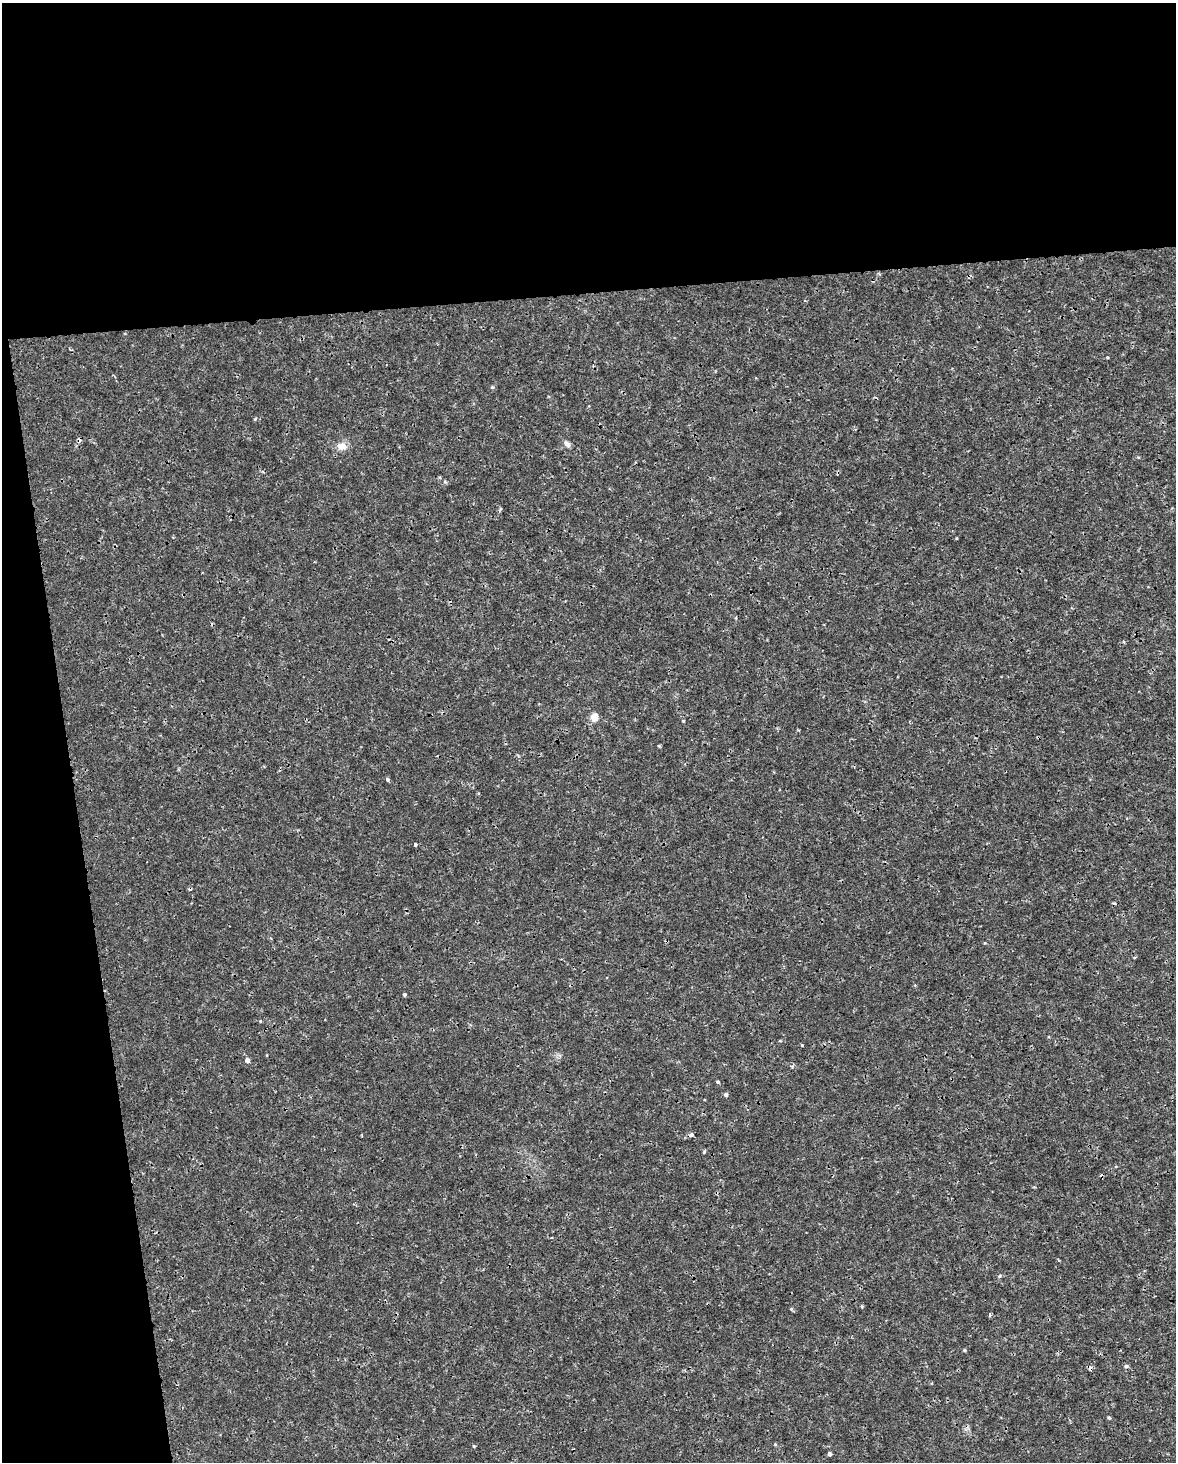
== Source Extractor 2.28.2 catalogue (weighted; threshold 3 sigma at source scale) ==
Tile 1 of 4 x 3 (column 1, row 1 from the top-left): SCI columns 1-1174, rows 2979-4438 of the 4694 x 4454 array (HDU 1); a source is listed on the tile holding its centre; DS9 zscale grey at full resolution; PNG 1178 x 1464 px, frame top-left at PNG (2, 3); no overlay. Shown black and unused: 26% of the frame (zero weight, under 3 of 4 exposures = <1% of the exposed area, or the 3 px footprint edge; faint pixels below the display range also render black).
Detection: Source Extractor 2.28.2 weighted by HDU 2 'WHT'; one run over the whole footprint, this tile lists its part. Background 5.86e-04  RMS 8.8e-04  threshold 0.00397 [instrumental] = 3 sigma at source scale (4.5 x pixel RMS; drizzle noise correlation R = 1.50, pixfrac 1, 0.0396/0.0396 arcsec/px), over >= 5 px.
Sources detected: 28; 4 cosmic-ray / hot-pixel residue — not listed; the other 24 listed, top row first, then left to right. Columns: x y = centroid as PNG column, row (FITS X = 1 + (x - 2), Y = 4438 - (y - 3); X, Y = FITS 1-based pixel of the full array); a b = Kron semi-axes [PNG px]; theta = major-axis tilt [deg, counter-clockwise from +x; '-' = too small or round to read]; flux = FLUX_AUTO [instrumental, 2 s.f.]
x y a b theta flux
492 387 6 3 -71 0.096
255 419 5 4 - 0.093
567 444 9 6 -43 0.32
342 446 12 9 -2 0.8
445 482 6 4 -42 0.12
594 717 9 8 - 0.81
683 721 4 3 - 0.074
387 779 5 4 - 0.19
415 845 3 3 - 0.33
404 995 4 4 - 0.13
802 1045 3 3 - 0.11
247 1060 6 5 - 0.28
718 1082 4 4 - 0.11
726 1095 5 5 - 0.17
691 1135 6 5 - 0.18
704 1152 5 3 - 0.096
999 1276 5 4 - 0.12
862 1306 5 3 - 0.083
791 1309 4 4 - 0.096
964 1350 4 4 - 0.097
1126 1366 6 5 - 0.16
1109 1418 5 4 - 0.11
474 1446 4 3 - 0.083
829 1454 4 4 - 0.23